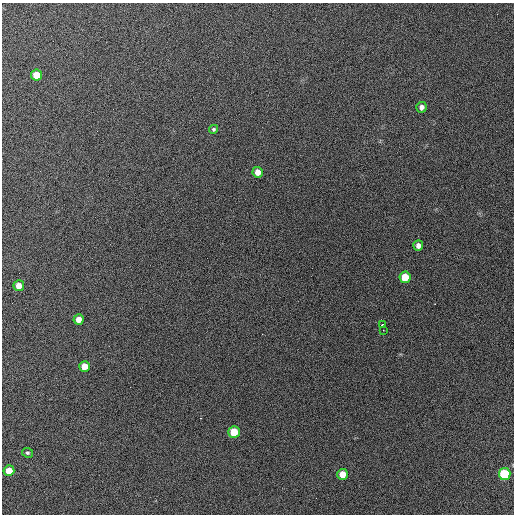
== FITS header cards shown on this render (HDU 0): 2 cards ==
NAXIS1  =                  512 / Axis length
NAXIS2  =                  512 / Axis length

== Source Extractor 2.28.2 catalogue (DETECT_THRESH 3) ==
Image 512 x 512 px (HDU 0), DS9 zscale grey, 1 PNG px = 1 image px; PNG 516 x 516 px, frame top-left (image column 1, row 512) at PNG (2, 3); each listed source drawn as its Kron ellipse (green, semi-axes under 4 px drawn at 4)
Background 741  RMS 28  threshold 84.2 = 3 sigma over >= 5 px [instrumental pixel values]
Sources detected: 16; all 16 listed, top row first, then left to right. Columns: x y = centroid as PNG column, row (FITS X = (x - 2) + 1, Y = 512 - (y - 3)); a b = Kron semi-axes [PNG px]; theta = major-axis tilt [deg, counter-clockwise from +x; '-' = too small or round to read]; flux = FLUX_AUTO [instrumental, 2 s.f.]
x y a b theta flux
36 75 5 5 - 39000
421 107 5 5 - 7700
214 129 4 4 - 3400
258 172 5 5 - 15000
418 246 5 5 - 8500
405 277 6 5 - 40000
19 286 5 5 - 18000
79 319 5 5 - 14000
382 325 3 2 - 4400
383 330 2 2 - 1700
85 366 5 5 - 24000
234 432 6 5 - 54000
28 453 6 4 -25 3100
9 471 5 5 - 27000
343 474 5 5 - 27000
505 474 6 6 - 160000